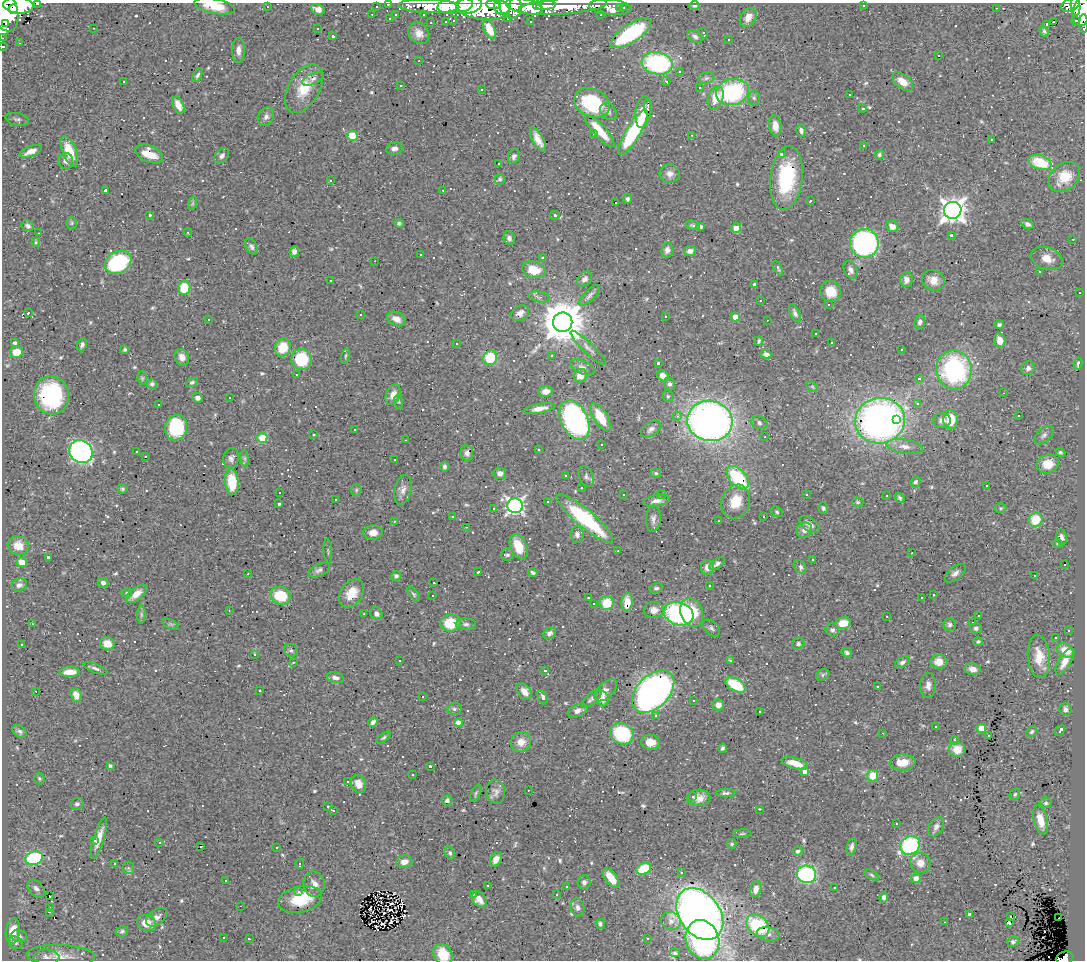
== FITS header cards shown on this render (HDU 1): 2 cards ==
NAXIS1  =                 1083
NAXIS2  =                  958

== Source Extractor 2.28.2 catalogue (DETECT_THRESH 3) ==
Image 1083 x 958 px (HDU 1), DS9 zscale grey, 1 PNG px = 1 image px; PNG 1087 x 962 px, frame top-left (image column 1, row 958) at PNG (2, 3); each listed source drawn as its Kron ellipse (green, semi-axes under 4 px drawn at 4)
Background 0.585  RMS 0.027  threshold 0.081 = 3 sigma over >= 5 px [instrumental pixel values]
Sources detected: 749; of the 749, the 500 brightest by FLUX_AUTO listed and drawn (249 fainter detections omitted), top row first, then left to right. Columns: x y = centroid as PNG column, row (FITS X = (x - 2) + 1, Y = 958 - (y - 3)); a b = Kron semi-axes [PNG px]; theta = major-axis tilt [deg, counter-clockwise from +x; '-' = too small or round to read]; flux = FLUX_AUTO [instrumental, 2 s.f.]
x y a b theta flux
37 4 3 2 - 4.3
388 4 3 2 - 9.1
18 5 15 8 -4 1500
455 5 18 8 7 1200
469 5 13 8 11 910
493 5 7 4 -5 380
503 5 9 8 - 490
546 5 10 3 7 470
864 5 3 3 - 3.2
1071 5 10 6 24 170
215 6 20 7 -11 39
376 6 3 3 - 4.6
429 6 30 7 -2 390
525 6 18 7 -12 1200
537 6 4 3 - 220
563 6 44 8 4 680
694 6 5 4 - 4.2
1076 6 9 5 -83 220
267 7 3 2 - 4.1
483 7 26 12 -6 1300
511 7 12 11 - 800
610 7 21 7 -5 86
620 7 3 2 - 4.1
623 7 3 3 - 5.7
996 8 3 2 - 17
13 9 5 4 - 430
318 9 7 5 -24 9.6
4 10 22 13 -72 2100
1081 11 15 9 80 640
372 14 3 2 - 2.9
396 14 3 3 - 3.2
423 14 3 3 - 4.5
601 15 3 2 - 3.2
748 17 10 7 56 19
390 19 3 3 - 3.9
508 19 3 3 - 3
453 20 4 3 - 50
1076 20 3 3 - 16
446 21 3 3 - 3.8
431 22 3 3 - 4.7
530 22 3 2 - 2.7
1053 22 4 3 - 1000
5 23 3 2 - 150
1046 24 3 3 - 180
1084 24 9 3 89 36
93 28 3 2 - 3.2
317 28 3 3 - 9.9
490 29 10 5 -65 31
1044 31 5 4 - 3.5
419 33 11 9 -48 15
631 33 23 9 33 150
703 33 5 3 - 4.1
333 36 3 3 - 4.1
695 37 8 5 -32 5.7
2 38 2 2 - 4
729 39 3 3 - 13
19 43 3 2 - 6.7
3 47 3 3 - 8.9
238 50 12 6 88 11
939 56 3 3 - 32
419 61 3 2 - 7.1
657 63 15 11 -11 240
679 71 3 3 - 11
198 75 7 4 64 4.6
706 78 8 6 16 4.7
313 79 11 5 25 7
666 81 4 3 - 3.1
903 81 12 7 -37 21
123 82 3 3 - 14
401 85 3 3 - 30
699 88 3 3 - 5.4
304 89 27 15 60 54
482 89 3 3 - 4.4
732 92 16 13 16 210
850 94 3 3 - 3.9
716 98 12 7 70 36
754 98 7 6 - 4.6
592 103 18 14 -25 130
178 105 9 5 -64 20
648 107 7 2 89 4.8
863 109 4 3 - 5.7
608 112 9 7 -49 7.4
643 112 16 7 83 25
266 117 10 7 56 7.8
17 119 12 6 -12 5.3
775 126 10 6 -82 17
801 130 6 5 - 5.9
600 131 21 6 -48 51
633 132 26 7 59 170
593 134 3 2 - 2.8
691 135 3 2 - 8.3
352 136 5 5 - 45
538 140 13 5 -60 17
992 140 3 3 - 98
864 146 3 3 - 7.3
394 149 8 6 11 7.5
31 151 12 5 22 14
69 151 16 7 -68 55
149 154 15 8 -24 36
781 154 4 3 - 8.5
879 155 5 4 - 3.3
222 156 8 6 47 6.2
514 156 7 5 68 5.8
66 161 8 7 - 8.7
1040 162 12 7 -19 64
498 164 3 3 - 8.2
670 174 10 9 - 12
1064 177 17 13 42 41
786 178 32 16 83 130
500 179 5 5 - 4.4
330 180 3 3 - 30
106 190 3 3 - 22
443 190 3 2 - 4.6
627 199 5 4 - 4.6
810 201 3 3 - 3.4
615 202 3 3 - 560
193 203 7 4 71 2.8
953 210 8 8 - 1700
150 215 3 3 - 3.3
555 215 5 4 - 4.5
72 223 6 5 - 2.7
399 223 5 4 - 4.5
1027 224 6 4 -28 6.3
693 225 7 4 -11 3.8
28 226 6 5 - 5.2
700 226 4 3 - 4.6
892 226 6 5 - 15
736 228 5 4 - 32
188 232 4 4 - 2.8
39 233 3 2 - 3
951 235 3 3 - 3.9
509 238 7 5 -76 7.1
1073 239 3 2 - 3.7
36 243 4 4 - 5.7
864 243 14 14 - 340
251 247 9 5 -58 5.6
667 250 7 6 - 9
690 251 6 5 - 9.3
294 252 5 4 - 6.6
420 254 3 3 - 6.7
543 258 3 3 - 11
1047 259 16 11 -21 23
375 261 3 2 - 28
118 262 14 10 32 170
778 268 8 4 -61 3.8
534 270 12 8 -15 40
851 270 9 6 -63 8.6
1039 272 3 3 - 2.7
584 279 8 6 49 9.2
906 280 7 6 - 11
933 280 12 10 -27 21
330 281 3 3 - 76
754 284 3 3 - 6.1
184 288 7 6 - 58
831 291 11 10 - 29
1080 293 3 2 - 3.6
590 295 14 5 45 6.9
539 297 11 5 -11 5.6
761 300 3 3 - 57
829 305 3 3 - 6.7
28 313 4 3 - 4
520 313 9 7 30 11
795 313 10 4 -66 5.6
361 314 3 3 - 20
665 316 3 3 - 14
735 317 4 4 - 27
208 319 3 3 - 15
396 319 10 6 -25 15
767 320 3 2 - 8
563 322 10 9 - 7000
920 322 7 5 70 5.6
999 325 5 4 - 4.3
816 333 3 3 - 3.4
759 341 4 3 - 2.9
1000 341 7 5 -79 20
14 343 4 3 - 13
456 343 3 3 - 3.4
831 343 3 3 - 25
82 345 7 4 66 6.4
283 347 9 7 70 46
588 348 24 5 -44 8.6
125 349 3 3 - 3.1
901 350 3 3 - 12
16 352 7 5 9 34
766 354 5 4 - 9.8
552 355 3 3 - 3.4
346 356 8 3 79 2.7
182 357 8 7 - 13
490 358 7 7 - 60
302 359 10 10 - 94
658 363 3 3 - 7.4
1078 364 6 2 80 4.8
582 367 13 6 -23 7.5
1028 368 7 6 - 7.3
954 370 19 17 -84 280
296 374 3 2 - 28
580 376 7 6 - 20
663 376 6 5 - 16
142 378 7 5 -79 3
919 379 4 4 - 7.6
192 382 6 4 26 4.3
152 384 5 4 - 4.2
670 384 6 5 - 5.4
812 387 6 4 -32 2.8
546 391 7 5 10 13
1003 393 3 2 - 48
51 395 19 17 -79 180
393 395 11 6 67 16
668 396 6 5 - 2.8
230 397 3 3 - 47
197 398 5 5 - 8.3
399 401 7 4 -83 3
917 404 3 3 - 39
159 405 3 3 - 4.2
539 409 16 5 10 15
677 416 4 4 - 4.1
1019 416 3 3 - 4.8
601 417 15 7 -58 47
574 420 21 13 -63 480
896 420 3 3 - 26
942 420 9 7 -1 9.1
950 420 9 7 88 40
710 421 23 20 -12 1100
880 421 25 22 12 850
759 423 7 6 - 5.3
176 428 13 11 75 130
354 429 3 3 - 6.1
651 429 11 6 35 7.5
313 435 3 3 - 5.3
1044 435 11 6 42 7
765 437 3 2 - 3.1
262 438 5 5 - 76
405 440 3 2 - 5.5
602 444 3 3 - 4.5
905 446 18 7 -8 15
538 450 3 3 - 4.8
81 452 12 11 - 570
137 452 3 3 - 8.2
1060 452 5 3 - 3.1
467 453 8 6 -83 6.1
145 456 3 3 - 4.9
231 458 10 7 78 7.3
245 458 8 4 -82 3.7
395 460 3 3 - 43
1048 464 11 9 16 32
444 466 5 4 - 4.4
500 473 6 5 - 9.8
656 473 5 4 - 3.1
566 475 3 3 - 26
586 477 10 7 -65 5.6
738 478 14 8 -48 120
232 482 13 7 -84 54
915 482 6 5 - 4.1
987 486 3 3 - 400
581 488 3 3 - 23
122 489 5 4 - 3
356 490 6 5 - 2.9
403 490 15 8 76 12
279 492 3 3 - 170
624 494 3 3 - 3.6
662 494 4 4 - 3
806 495 3 3 - 44
886 495 3 3 - 5.4
900 498 5 3 - 3.7
335 499 3 2 - 3.1
657 501 13 5 9 11
548 502 3 3 - 16
736 502 17 14 68 40
858 502 6 4 -4 2.9
279 504 3 3 - 5.6
515 506 7 7 - 610
494 508 3 3 - 11
823 508 5 4 - 3.9
1001 508 6 5 - 2.9
777 512 6 5 - 3.1
764 516 3 3 - 22
453 517 3 3 - 4.3
585 519 36 9 -40 180
653 519 13 7 87 8.6
1036 520 7 6 - 50
394 521 3 3 - 3.5
718 521 3 2 - 2.7
809 524 11 6 -34 11
466 527 3 2 - 21
804 530 8 7 - 9.3
373 532 10 7 2 16
577 534 8 6 -84 7.2
1062 537 8 5 -81 8.6
1057 543 5 5 - 2.7
18 546 11 9 -22 26
519 546 13 8 -66 43
328 551 12 2 -86 2.9
618 551 3 2 - 5.7
912 553 3 2 - 3
507 555 6 5 - 3.9
48 557 3 3 - 5.1
813 559 3 3 - 4.6
22 562 5 4 - 20
717 564 9 4 38 5.8
1065 565 3 3 - 110
707 567 7 6 - 14
800 567 7 5 -54 6.7
319 570 12 6 25 6.9
478 572 4 3 - 12
533 573 5 3 - 4.1
955 573 12 6 39 8.5
248 574 3 2 - 3
396 576 5 5 - 4.9
1035 576 3 3 - 18
433 582 3 3 - 13
103 583 5 5 - 6.9
19 585 8 6 25 7.4
709 586 3 3 - 2.9
656 588 7 5 15 3.9
127 593 5 4 - 3
351 593 15 11 56 31
136 594 12 6 38 20
414 594 9 4 -52 3.4
432 595 3 3 - 3.7
933 595 3 3 - 9.8
280 596 10 8 -22 64
588 598 3 3 - 10
922 598 3 3 - 30
627 602 9 5 84 20
593 603 3 3 - 190
607 603 7 7 - 45
229 610 3 2 - 3.8
654 610 10 8 1 12
692 612 15 11 -72 66
141 614 9 4 -90 4.3
364 614 3 2 - 2.7
376 614 6 5 - 7.1
679 614 15 11 -20 270
978 615 3 3 - 74
887 617 3 3 - 19
450 623 10 8 8 69
843 623 8 6 11 31
973 623 3 3 - 240
32 624 3 2 - 2.9
171 624 9 4 -23 3.6
466 624 10 5 0 5.9
950 624 6 6 - 4.3
711 628 10 6 -43 6.2
976 628 6 5 - 3.8
832 630 7 6 - 5.5
1068 630 3 3 - 27
549 633 7 5 29 7.4
1056 638 3 3 - 3.7
978 642 5 4 - 2.8
22 644 3 2 - 4.1
107 644 7 6 - 23
798 644 6 6 - 5.2
1066 650 9 6 -27 29
291 651 7 6 - 4.3
847 652 5 4 - 3.2
254 654 3 3 - 4.5
1039 657 21 11 -85 33
730 660 4 3 - 3.2
399 661 3 3 - 5.9
293 662 3 3 - 5.3
902 662 8 5 32 5.3
939 662 8 7 - 18
1065 662 15 6 60 18
95 668 12 4 -21 5.8
972 669 8 6 -8 13
545 671 4 3 - 3.7
70 672 10 5 1 26
823 675 7 5 26 3.5
335 678 9 5 -14 8
735 685 11 6 -30 78
928 685 12 8 87 10
877 687 3 3 - 3.3
606 690 14 7 43 13
36 691 2 2 - 7
260 691 3 3 - 3.9
524 691 9 6 -50 14
653 692 25 16 46 1100
76 695 7 5 -67 16
422 696 3 3 - 63
542 697 7 4 -67 9.3
602 698 8 6 -66 18
592 699 12 5 41 6.2
693 701 3 3 - 4.4
718 705 6 5 - 11
454 709 7 5 11 3.9
1066 709 6 6 - 6.7
578 711 10 6 19 8.9
759 712 3 3 - 26
655 715 3 3 - 380
373 722 5 4 - 6.8
458 723 4 4 - 25
936 726 3 3 - 4.4
981 728 4 4 - 40
19 731 8 5 -40 4.4
1060 731 6 3 54 21
1032 732 6 4 46 3.6
883 733 3 2 - 54
622 734 12 10 -29 130
989 736 3 3 - 17
384 738 8 4 36 3.2
954 740 4 3 - 18
521 742 10 10 - 20
650 742 9 7 -9 19
723 748 5 4 - 4.7
957 749 8 7 - 24
795 763 13 5 -15 26
903 763 13 8 1 27
110 766 4 3 - 4.2
430 766 3 3 - 11
805 771 4 4 - 13
413 774 3 3 - 7.4
872 776 6 5 - 35
39 779 6 5 - 3
348 781 3 3 - 37
358 784 9 7 -69 18
528 790 3 2 - 3.7
496 792 12 9 -82 9.8
476 793 9 4 69 3
726 793 9 4 0 4.5
1015 794 6 5 - 3.6
692 796 3 3 - 13
699 798 11 8 2 16
447 800 5 5 - 4.8
1046 803 6 5 - 4
77 804 7 6 - 5.4
328 806 3 3 - 9.5
759 809 3 2 - 21
333 811 3 3 - 41
1040 820 15 7 -76 28
896 824 3 3 - 47
936 827 10 7 59 8
742 834 9 3 5 3.1
99 838 21 5 73 22
95 841 3 3 - 6.4
160 842 3 2 - 8.2
732 844 5 4 - 3.3
910 845 10 9 - 210
200 846 3 2 - 23
277 847 3 3 - 8.1
852 847 9 4 78 6.5
798 851 5 4 - 4.8
450 853 7 5 -72 4.2
34 858 9 6 18 180
496 859 7 5 60 9.7
404 862 8 6 8 14
920 863 10 10 - 19
115 864 3 3 - 370
300 864 5 3 - 14
128 868 6 6 - 4.5
644 869 8 5 27 73
681 873 3 3 - 4.8
806 874 10 8 -11 280
872 875 8 4 -28 3.5
611 878 11 5 -54 34
916 878 5 4 - 9.2
226 880 3 2 - 3.3
584 882 7 6 - 6.5
314 884 13 10 -78 14
488 885 3 2 - 4.7
566 886 3 2 - 4
835 887 3 3 - 3.4
36 889 10 7 -45 7.5
756 889 8 5 76 12
299 892 3 3 - 7.1
473 894 3 2 - 3.1
557 894 3 3 - 23
49 896 2 2 - 18
884 897 5 4 - 5.4
300 899 22 13 13 65
479 899 9 6 -51 16
240 906 3 2 - 81
49 907 3 2 - 3.6
578 907 9 7 -77 7
49 912 3 2 - 6.5
700 914 28 20 -53 1600
969 914 4 4 - 4.8
1011 916 3 3 - 34
157 917 12 7 37 9.9
1059 918 3 2 - 30
671 921 10 9 - 8.4
945 922 3 2 - 3.6
146 923 10 7 -24 26
1009 923 4 3 - 33
600 924 5 4 - 4.4
758 926 13 9 -43 100
13 931 13 7 82 33
122 931 6 5 - 3.5
768 934 11 7 -9 2.7
19 936 8 6 -14 5.7
224 937 3 2 - 11
249 939 3 2 - 3
647 939 3 2 - 3.1
702 940 20 16 -71 300
1013 942 6 5 - 4.3
16 943 7 6 - 5.1
675 953 5 3 - 2.8
443 954 11 9 -56 40
61 956 34 11 -2 28
46 957 13 7 -2 11
1065 958 8 6 18 140
At the frame edge (FLAGS 8, measured only in part): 14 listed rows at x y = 37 4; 388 4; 18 5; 455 5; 469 5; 493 5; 215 6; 4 10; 1081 11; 1084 24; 2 38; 3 47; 443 954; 1065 958
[249 fainter detections neither listed nor drawn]